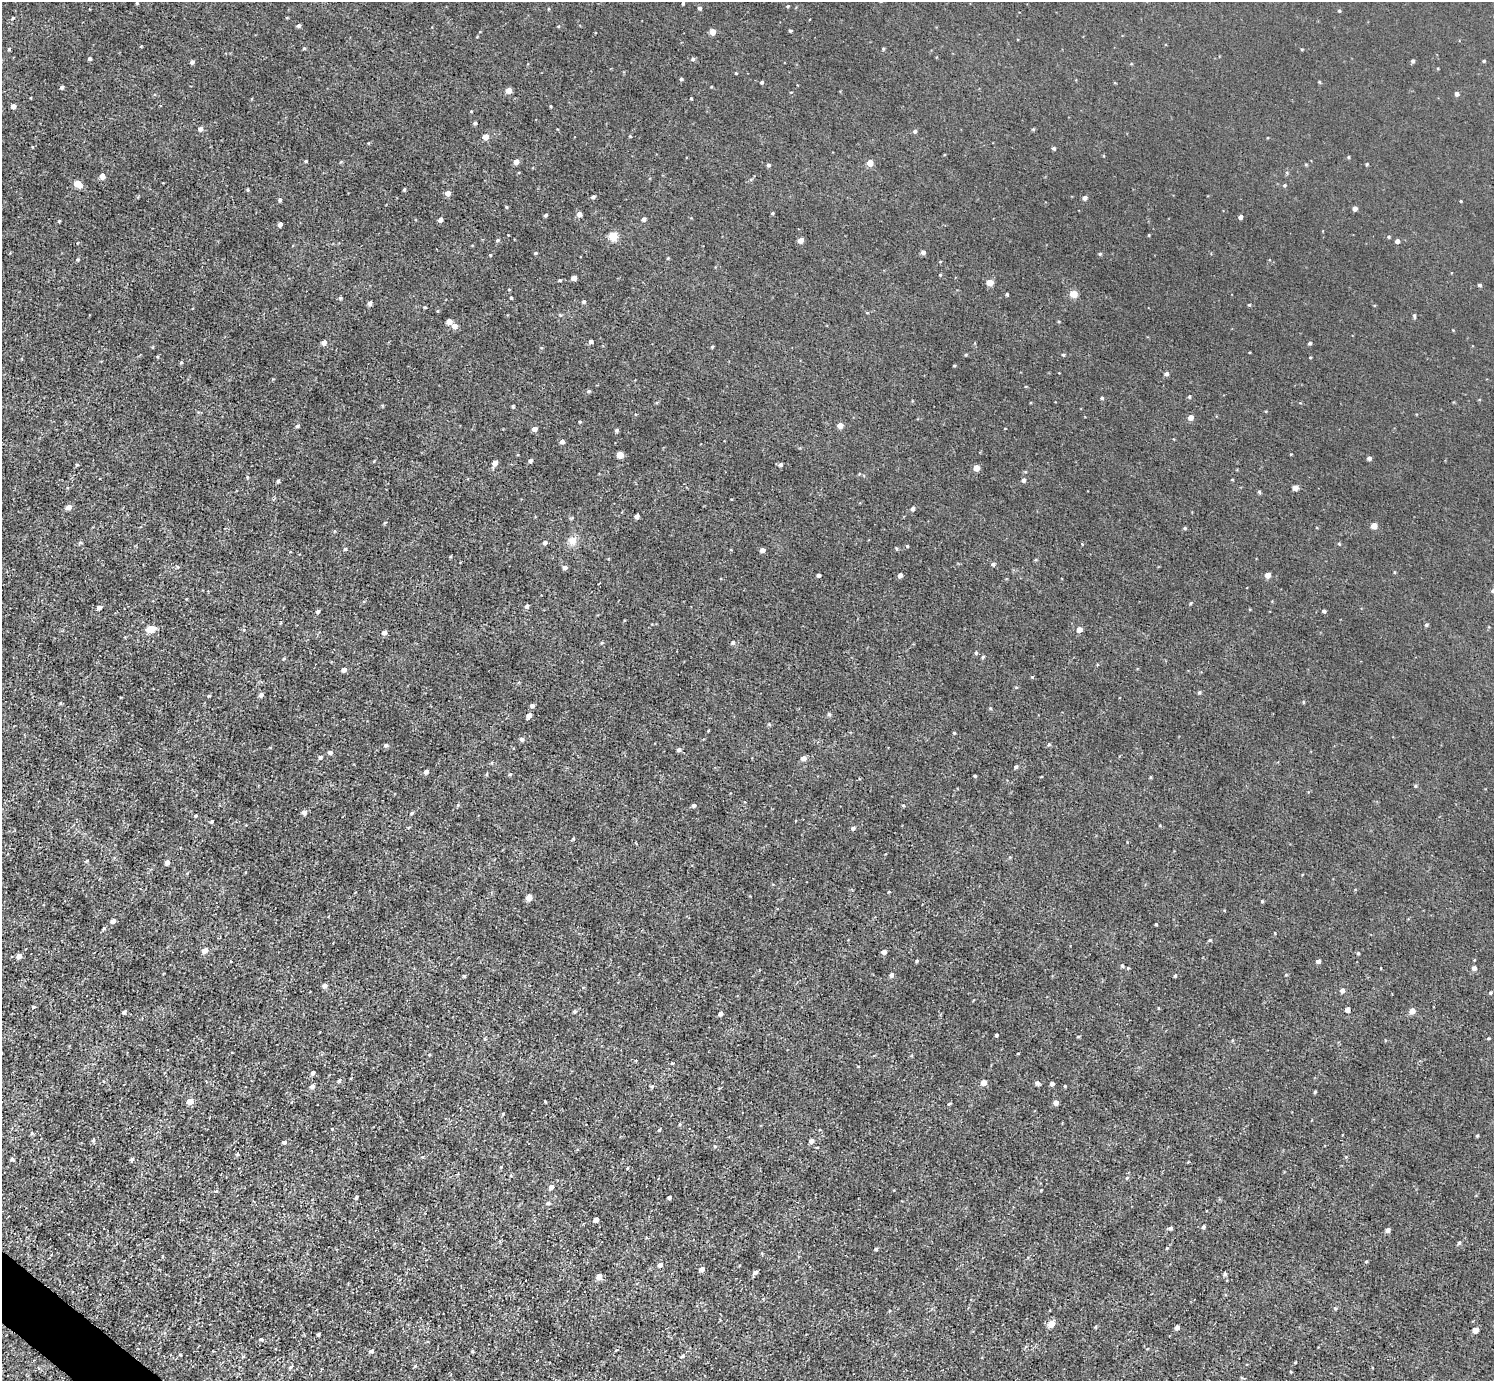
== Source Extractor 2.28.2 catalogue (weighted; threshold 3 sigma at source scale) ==
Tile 7 of 4 x 4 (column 3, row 2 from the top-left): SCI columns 2985-4476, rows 2918-4296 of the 5970 x 5973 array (HDU 1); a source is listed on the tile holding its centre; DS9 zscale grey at full resolution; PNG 1496 x 1383 px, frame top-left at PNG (2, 2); no overlay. Shown black and unused: <1% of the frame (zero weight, under 3 of 5 exposures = <1% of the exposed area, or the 3 px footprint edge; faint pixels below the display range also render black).
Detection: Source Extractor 2.28.2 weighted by HDU 2 'WHT'; one run over the whole footprint, this tile lists its part. Background 0.00405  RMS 0.006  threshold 0.0269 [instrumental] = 3 sigma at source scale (4.5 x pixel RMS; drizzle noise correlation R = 1.50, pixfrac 1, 0.05/0.05 arcsec/px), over >= 5 px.
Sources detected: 285; all 285 listed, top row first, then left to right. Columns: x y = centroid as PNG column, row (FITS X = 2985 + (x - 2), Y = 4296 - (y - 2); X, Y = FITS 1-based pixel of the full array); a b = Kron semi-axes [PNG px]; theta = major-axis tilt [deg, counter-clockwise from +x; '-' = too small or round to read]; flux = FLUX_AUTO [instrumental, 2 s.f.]
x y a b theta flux
137 3 3 3 - 0.65
683 3 3 3 - 0.78
787 6 4 3 - 0.66
699 8 4 4 - 1.2
1339 11 4 4 - 0.67
13 18 4 4 - 0.59
298 25 4 3 - 1.2
790 31 3 3 - 0.78
712 32 5 4 - 5.2
304 48 4 3 - 0.67
9 49 5 4 - 0.67
883 49 4 4 - 0.58
1302 49 4 3 - 0.48
89 58 4 4 - 0.94
693 59 5 4 - 1.1
1413 61 4 4 - 1.1
1484 61 4 4 - 0.56
192 62 4 4 - 1.5
736 73 3 3 - 0.5
681 79 3 3 - 0.92
762 82 4 3 - 0.92
1319 82 4 4 - 0.53
62 87 4 4 - 1.4
508 90 4 4 - 5.8
1457 94 4 4 - 1.8
691 98 3 3 - 0.57
13 106 4 4 - 3.4
551 106 4 2 - 0.54
475 123 4 4 - 1
200 129 5 5 - 2
1033 129 4 4 - 0.65
915 131 5 4 - 1.1
630 136 4 4 - 0.47
485 137 5 4 - 5.9
1053 148 4 4 - 1
1348 157 4 4 - 0.63
306 161 3 3 - 0.76
516 162 4 4 - 4.1
870 163 5 4 - 7.2
1367 164 4 3 - 0.6
768 165 5 4 - 0.94
1306 165 5 3 - 0.57
102 176 5 5 - 3.1
77 184 5 5 - 11
1284 185 5 4 - 0.7
404 189 4 3 - 0.69
448 193 4 4 - 5.2
593 197 4 4 - 1.4
1084 198 4 4 - 2.1
280 200 4 4 - 1.1
1461 201 4 3 - 0.44
506 207 4 3 - 0.66
1355 209 4 4 - 2.7
772 213 4 4 - 0.6
579 214 4 4 - 3.8
545 215 4 3 - 0.96
1240 217 4 4 - 2.4
644 219 4 4 - 1.9
440 220 4 4 - 3.4
59 221 4 3 - 0.55
280 224 4 4 - 2.6
1149 235 4 3 - 0.45
613 236 5 5 - 20
1389 237 5 4 - 0.7
497 240 5 4 - 0.8
801 240 4 4 - 4.7
1397 241 4 4 - 2.1
923 252 5 4 - 1.8
535 253 4 4 - 0.66
1100 254 5 4 - 0.76
490 255 3 3 - 0.49
668 258 3 3 - 0.48
77 259 5 4 - 0.73
940 275 3 3 - 0.53
574 278 4 4 - 3.9
560 280 4 3 - 0.74
990 283 5 4 - 8.5
1479 285 4 4 - 1
509 289 3 2 - 0.42
1007 294 4 3 - 0.71
1073 294 5 4 - 13
340 298 5 4 - 0.84
511 298 3 3 - 0.75
584 302 5 5 - 0.88
370 303 4 4 - 2
1249 305 3 3 - 0.7
867 312 5 3 - 0.5
560 315 5 4 - 0.68
1414 316 7 4 -76 0.84
449 321 5 4 - 5.2
454 326 5 5 - 3.8
591 341 4 4 - 1.8
324 342 5 4 - 3.4
1310 343 4 4 - 0.95
712 347 4 3 - 0.72
1063 355 4 3 - 0.7
1310 357 3 2 - 0.49
181 362 4 4 - 0.86
954 365 4 3 - 0.57
1166 374 5 4 - 1.7
588 391 5 4 - 0.9
1189 397 4 4 - 0.7
1102 398 4 4 - 0.8
513 406 4 3 - 0.7
1190 417 5 5 - 3.3
580 422 4 3 - 0.57
840 425 4 4 - 4.8
297 426 5 4 - 0.88
534 429 5 4 - 3
616 430 4 4 - 1.1
562 442 4 4 - 2.1
1291 454 4 2 - 0.41
620 455 5 5 - 8
1369 458 4 4 - 1.7
530 460 4 4 - 1.7
495 463 5 5 - 3.6
77 465 4 3 - 0.54
780 465 5 4 - 1.5
976 468 4 4 - 7.3
1232 479 4 3 - 0.42
1023 480 4 4 - 1.7
278 481 4 3 - 1
1295 487 7 5 21 2.1
1259 492 5 4 - 0.81
68 507 5 5 - 3.6
913 509 4 4 - 1.8
637 516 4 4 - 3.3
385 522 5 3 - 0.52
1374 526 4 4 - 6
1185 528 4 3 - 0.74
572 541 11 11 - 5.1
545 542 5 4 - 1.8
80 543 5 3 - 0.7
1082 544 3 3 - 0.42
1339 544 4 4 - 0.61
907 546 4 3 - 0.56
896 548 5 3 - 0.55
345 549 5 4 - 0.94
762 550 4 4 - 2.9
993 564 5 4 - 1.3
565 567 6 5 - 1.7
818 575 4 4 - 1.8
900 575 4 4 - 2.6
1268 575 4 4 - 5.4
1493 591 5 4 - 1.1
527 606 5 4 - 1.4
99 607 4 4 - 2.5
318 611 4 4 - 1.2
1324 611 4 3 - 1.4
1426 625 5 4 - 0.88
150 629 6 5 - 15
1079 629 5 4 - 4.1
384 632 4 4 - 3.1
733 642 5 5 - 1.7
976 653 4 4 - 0.76
983 657 5 4 - 0.7
344 670 5 4 - 2.4
1032 677 4 4 - 0.72
1016 687 5 3 - 0.52
1199 692 4 4 - 0.83
261 695 4 4 - 2.6
1303 702 5 3 - 0.5
532 706 5 4 - 1.7
990 708 5 4 - 0.65
829 714 5 5 - 1.1
529 715 5 4 - 3.2
708 731 4 3 - 0.46
954 733 3 3 - 0.72
522 739 5 4 - 1.7
1049 744 5 4 - 0.87
386 745 5 4 - 1.2
679 750 5 4 - 1.5
330 752 5 4 - 1.7
320 757 5 5 - 1.3
803 758 6 5 - 2.6
1016 767 4 4 - 1
426 772 4 4 - 2.1
510 774 5 4 - 0.79
975 776 3 3 - 0.67
1151 777 5 3 - 0.61
1415 786 5 4 - 0.75
693 805 4 4 - 1.4
903 805 5 3 - 0.66
304 812 5 5 - 2.7
412 813 5 4 - 0.69
196 816 4 4 - 0.84
212 822 4 3 - 0.78
853 828 5 4 - 1.4
573 839 5 3 - 0.52
87 861 4 4 - 0.62
167 862 4 4 - 2.8
889 892 3 3 - 0.58
529 898 5 4 - 7.4
1262 901 3 3 - 0.74
113 921 4 4 - 2.7
1156 924 3 2 - 0.66
104 928 5 3 - 0.61
1210 940 4 4 - 0.62
205 950 5 5 - 4.1
884 952 4 4 - 3.5
1358 953 4 3 - 0.92
19 956 5 4 - 3.8
917 961 4 3 - 0.82
1318 961 4 4 - 1.9
1122 965 5 4 - 0.87
1128 968 4 4 - 0.6
1474 968 5 5 - 2
891 975 5 4 - 2
1175 975 4 3 - 0.78
464 976 4 4 - 0.71
325 985 5 5 - 2.4
1342 990 4 4 - 2.4
1490 993 4 4 - 0.81
33 1007 5 3 - 0.76
1347 1010 4 4 - 2.9
575 1011 5 4 - 0.94
1412 1011 5 4 - 5.7
124 1012 4 4 - 1.5
720 1014 4 4 - 2.1
996 1035 3 3 - 0.9
1078 1036 4 3 - 0.55
1488 1038 4 3 - 0.63
672 1063 4 3 - 0.6
313 1073 5 4 - 1.5
339 1081 6 4 72 0.98
984 1082 5 4 - 6.1
1037 1083 6 5 - 1.6
1052 1084 5 4 - 1.3
312 1086 5 4 - 2.8
652 1086 5 4 - 1
1065 1086 3 3 - 0.68
1315 1092 3 3 - 0.77
190 1101 5 4 - 6.9
545 1101 3 2 - 0.6
1056 1102 4 4 - 3.7
949 1104 5 4 - 0.64
503 1114 4 4 - 0.58
680 1124 5 3 - 0.58
332 1129 4 3 - 0.5
659 1130 4 4 - 0.85
32 1133 5 3 - 0.68
1477 1136 4 3 - 0.7
93 1140 5 4 - 0.9
811 1141 4 4 - 2.8
284 1142 5 4 - 1.4
715 1146 5 4 - 0.77
817 1147 4 3 - 0.5
237 1154 5 4 - 0.82
422 1157 5 4 - 0.71
12 1159 5 5 - 0.94
132 1159 4 3 - 1.4
501 1167 4 4 - 0.51
1127 1178 5 4 - 0.75
551 1187 5 4 - 3.4
1041 1190 3 3 - 0.44
216 1191 5 4 - 0.77
356 1197 4 3 - 0.8
669 1197 4 3 - 1.6
548 1203 5 4 - 1
596 1220 4 4 - 4.5
1203 1227 4 4 - 1.2
1170 1228 5 4 - 1.4
1388 1230 4 4 - 2.6
1167 1248 4 3 - 0.52
876 1249 4 3 - 1
1366 1262 4 4 - 0.65
660 1265 5 4 - 2.8
702 1269 5 4 - 3.2
755 1272 5 4 - 2.1
1225 1274 5 4 - 0.98
599 1277 5 4 - 6.6
1335 1308 5 3 - 0.58
889 1311 4 3 - 0.51
1051 1324 5 5 - 8.3
1095 1327 4 3 - 0.63
1177 1327 4 4 - 2.4
1475 1330 4 4 - 4.8
318 1335 3 3 - 0.9
261 1339 3 3 - 0.87
371 1351 5 4 - 1.6
180 1355 4 3 - 0.51
683 1356 7 5 41 1
1295 1362 5 3 - 0.49
291 1366 5 3 - 0.67
415 1366 4 3 - 0.69
Isophote crosses this tile's border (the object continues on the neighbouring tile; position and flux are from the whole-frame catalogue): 1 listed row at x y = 1493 591
Unlisted compact peaks at least as high as the median listed source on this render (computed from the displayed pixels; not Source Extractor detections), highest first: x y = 1459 1243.